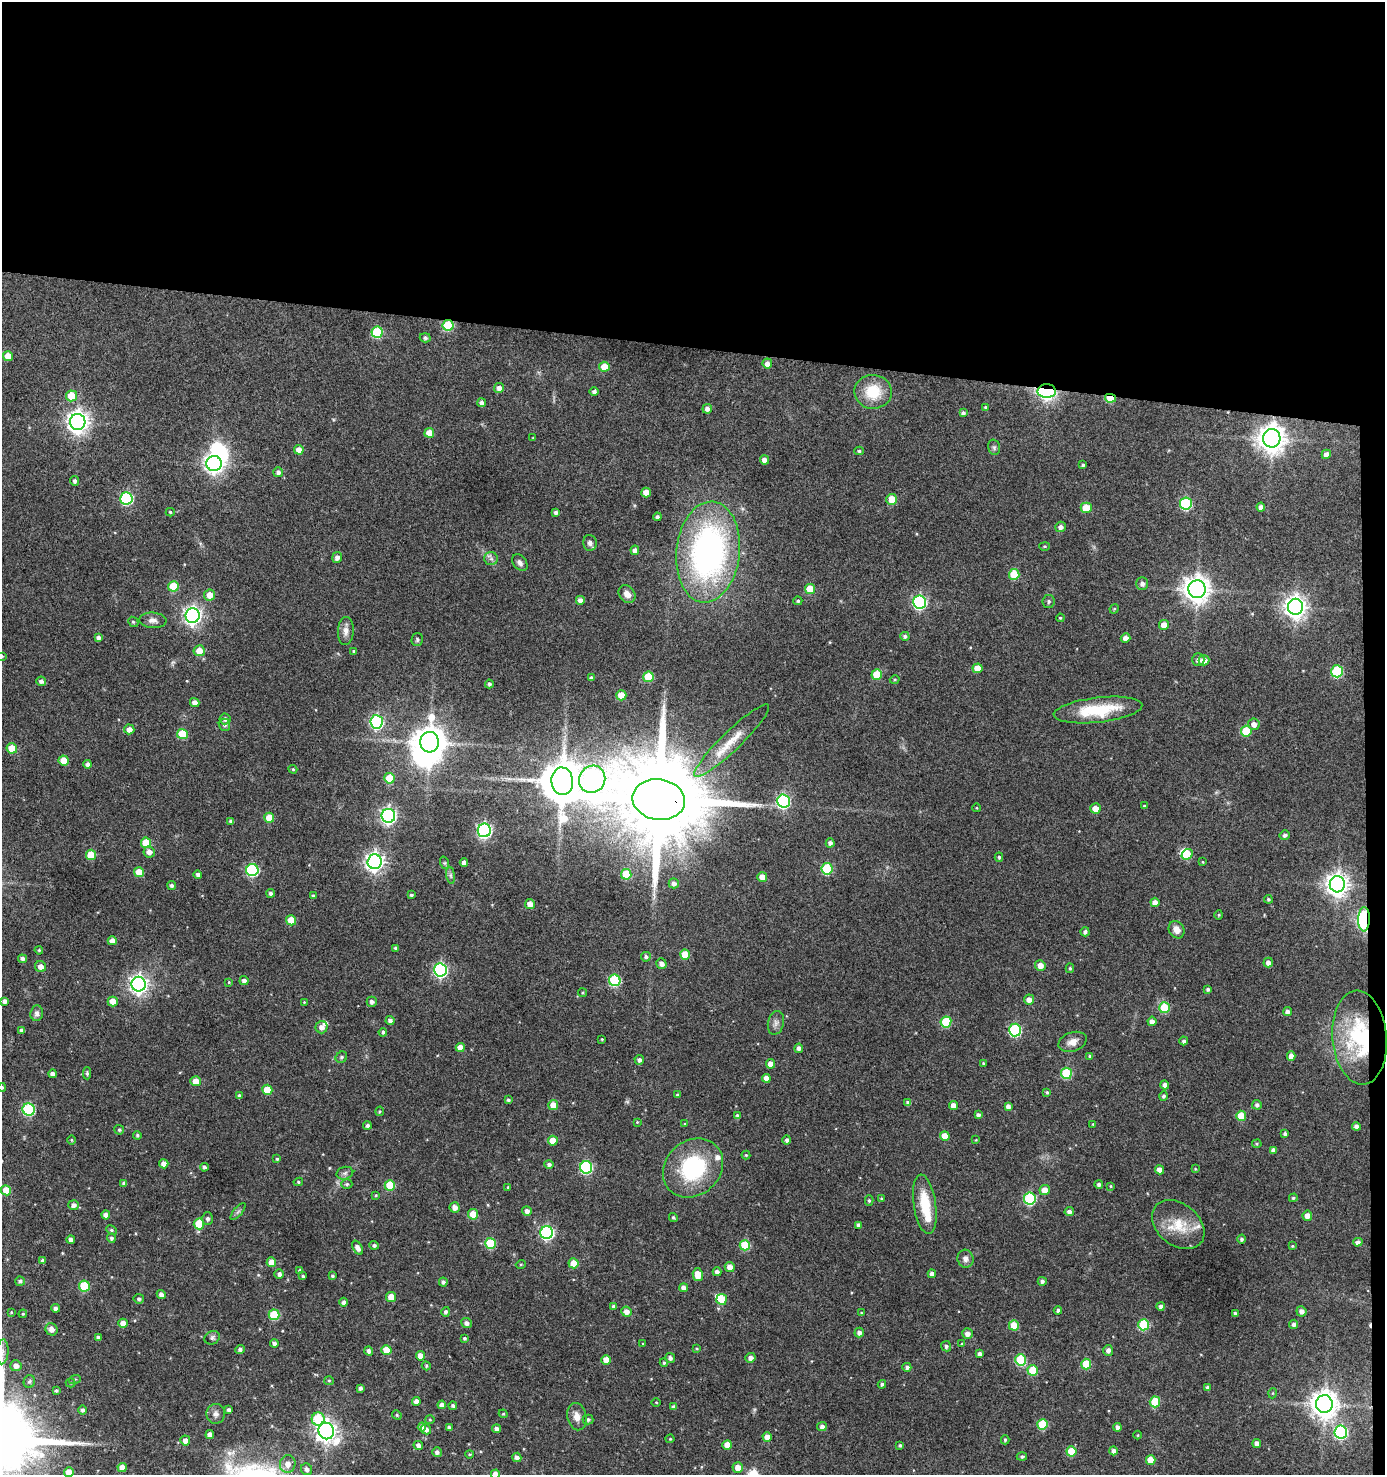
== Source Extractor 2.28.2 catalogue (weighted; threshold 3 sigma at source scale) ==
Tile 3 of 3 x 3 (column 3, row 1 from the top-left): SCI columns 2872-4254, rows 2951-4423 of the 4449 x 4424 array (HDU 1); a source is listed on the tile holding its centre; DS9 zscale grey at full resolution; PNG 1387 x 1477 px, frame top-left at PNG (2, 2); each listed source drawn as its Kron ellipse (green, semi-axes under 4 px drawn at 4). Shown black and unused: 24% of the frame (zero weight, under 3 of 5 exposures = <1% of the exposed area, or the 3 px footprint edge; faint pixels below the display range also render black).
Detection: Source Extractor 2.28.2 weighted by HDU 2 'WHT'; one run over the whole footprint, this tile lists its part. Background 0.0972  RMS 0.007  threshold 0.0317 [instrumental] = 3 sigma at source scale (4.5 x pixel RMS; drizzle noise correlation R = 1.50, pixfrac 1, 0.05/0.05 arcsec/px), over >= 5 px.
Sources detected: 411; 2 too faint to see at this stretch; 3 inside a brighter object's white glare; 1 cosmic-ray / hot-pixel residue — neither listed nor drawn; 5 inside a brighter listed object's ellipse — not listed separately; the other 400 listed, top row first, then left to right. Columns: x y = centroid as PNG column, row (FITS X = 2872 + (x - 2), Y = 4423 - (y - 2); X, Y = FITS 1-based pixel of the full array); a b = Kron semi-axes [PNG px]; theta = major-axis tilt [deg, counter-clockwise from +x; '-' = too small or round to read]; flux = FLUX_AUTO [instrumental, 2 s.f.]
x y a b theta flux
448 325 5 5 - 35
377 332 6 5 - 39
425 338 5 4 - 1.6
8 356 5 5 - 12
767 363 5 5 - 3.6
604 367 5 5 - 10
499 388 5 5 - 3.5
1047 391 9 7 0 170
594 392 5 4 - 1.9
873 392 18 17 - 23
71 396 5 5 - 16
1110 398 5 4 - 19
482 403 4 4 - 3
985 407 4 4 - 1
707 409 5 5 - 3
963 413 4 4 - 1.9
78 422 8 7 - 490
429 433 5 5 - 7.6
533 438 4 3 - 0.64
1272 438 9 8 - 830
994 447 8 5 -76 1.5
299 450 4 4 - 5.4
859 451 4 4 - 1.2
1326 454 5 4 - 4.4
765 460 4 4 - 4.4
214 463 7 7 - 350
1083 465 3 3 - 1.1
278 472 5 5 - 2.6
75 481 5 4 - 2.1
646 492 5 5 - 7.5
126 498 6 6 - 83
892 499 5 5 - 12
1186 504 6 6 - 65
1261 507 4 4 - 3
1086 508 5 5 - 15
170 512 4 3 - 1.1
556 512 4 3 - 1.9
657 517 4 4 - 2.1
1060 527 5 5 - 2.8
590 543 8 6 -83 2.7
1045 546 5 4 - 0.88
635 550 5 4 - 3.1
708 552 51 31 84 220
337 557 5 5 - 3.1
491 559 7 6 - 2.1
520 563 9 6 -50 2.4
1014 574 5 5 - 22
1142 583 6 5 - 2.7
173 586 5 5 - 21
810 589 5 5 - 17
1197 589 9 8 - 740
627 594 10 7 -53 5.1
210 595 5 5 - 7.8
580 600 4 4 - 3.6
798 601 4 4 - 1.1
1049 601 6 6 - 1.4
919 602 6 6 - 130
1295 607 8 7 - 510
1114 609 5 4 - 0.72
193 616 7 7 - 290
1060 618 4 3 - 0.74
153 620 13 8 -4 3.8
133 622 5 4 - 0.87
1164 625 5 5 - 6.7
346 631 14 8 88 4.4
905 636 4 4 - 1.5
98 638 4 4 - 2.2
1125 638 5 4 - 4.1
417 640 6 5 - 1.2
199 651 5 5 - 8.4
353 651 3 3 - 0.8
2 656 4 3 - 0.73
1198 660 6 6 - 2.6
1204 660 5 5 - 5.6
978 668 5 5 - 9.8
1337 671 6 6 - 51
877 675 5 5 - 18
648 677 5 5 - 23
591 678 3 3 - 1.6
895 680 5 4 - 0.91
41 681 5 4 - 2.5
489 684 4 4 - 1.7
621 695 5 5 - 14
195 703 5 4 - 3.7
1098 710 44 12 6 34
225 719 5 5 - 2.6
377 722 6 6 - 110
1254 724 6 5 - 3.9
224 725 6 5 - 1.9
129 729 5 5 - 4.6
1246 731 5 5 - 22
182 734 5 5 - 22
732 741 51 9 44 18
430 742 10 9 - 1300
12 748 5 5 - 16
64 760 5 5 - 9.8
88 764 4 4 - 2.9
293 769 4 4 - 0.76
389 778 5 5 - 17
592 779 14 13 - 270
562 781 14 11 -85 2700
659 800 26 20 -9 18000
783 801 6 6 - 110
1144 806 4 4 - 0.76
977 808 4 3 - 0.53
1095 808 5 5 - 6.6
388 816 7 6 - 200
269 818 5 5 - 13
231 821 4 4 - 1.9
484 830 7 6 - 150
1285 835 5 5 - 2
146 843 5 5 - 16
830 843 4 4 - 2.2
149 852 6 5 - 4.3
1187 854 6 5 - 21
91 855 5 5 - 17
999 857 4 4 - 1.1
375 862 7 7 - 340
1203 862 4 3 - 0.56
445 863 6 4 -71 0.94
464 863 4 4 - 3.4
827 869 5 5 - 38
252 870 6 6 - 82
139 872 5 5 - 12
626 874 5 5 - 22
198 875 4 4 - 2.4
451 875 8 4 -81 1.5
762 877 5 4 - 5.5
674 883 5 5 - 2.6
1337 884 8 7 - 520
172 885 4 4 - 1.9
271 893 4 4 - 2.1
411 895 4 3 - 1.4
313 896 4 4 - 1.3
1268 899 4 4 - 1.1
1155 902 4 4 - 4.4
530 904 5 5 - 5
1219 915 4 4 - 0.72
1364 919 12 6 89 110
291 920 5 5 - 15
1176 930 9 7 -58 5.5
1085 932 4 4 - 2.3
112 941 4 4 - 4
396 948 3 3 - 1.4
39 950 4 3 - 0.77
685 955 5 5 - 15
646 957 5 4 - 1.9
22 959 4 4 - 2.4
1268 962 5 4 - 3.2
661 964 5 5 - 3.1
1040 965 5 5 - 6
40 966 5 5 - 3.9
1070 968 5 4 - 1
440 970 6 6 - 130
615 980 6 5 - 58
244 981 4 4 - 2.5
229 982 4 3 - 0.6
139 984 7 7 - 320
1208 989 3 3 - 1.4
583 993 4 4 - 0.75
1029 999 5 5 - 4
5 1001 4 4 - 2.7
113 1001 5 5 - 8.1
304 1002 4 4 - 0.55
372 1002 5 5 - 2.2
1164 1008 5 5 - 27
1287 1012 5 4 - 3.1
37 1013 8 6 83 2.7
390 1021 4 4 - 2.7
1152 1021 4 4 - 3.1
946 1022 5 5 - 30
776 1023 12 8 76 3.1
322 1027 6 6 - 4.2
22 1030 4 4 - 2.4
1015 1030 6 6 - 75
383 1032 4 3 - 1.4
1360 1038 47 27 -85 65
602 1039 3 2 - 0.6
1184 1041 4 4 - 1.7
1073 1042 14 9 19 5.6
460 1047 4 4 - 5.9
799 1048 5 4 - 2.6
1090 1056 4 4 - 1.1
1291 1056 5 4 - 4.3
341 1057 6 5 - 1.4
639 1060 5 4 - 2.2
983 1063 4 3 - 0.73
771 1064 5 4 - 5.3
87 1073 6 4 -88 1.3
1066 1073 5 5 - 42
53 1074 4 4 - 3
766 1078 4 4 - 5.1
196 1081 5 5 - 7.7
1165 1085 4 4 - 2.7
2 1087 4 3 - 0.99
267 1090 5 5 - 16
1047 1092 4 3 - 0.91
677 1095 4 3 - 0.9
239 1096 4 4 - 2.2
1164 1096 4 4 - 1.5
508 1100 4 4 - 1.2
908 1103 4 4 - 2.7
553 1105 5 5 - 7.9
953 1105 4 4 - 4.9
1257 1105 5 5 - 1.7
1008 1106 4 4 - 2.6
29 1109 6 6 - 63
380 1111 5 4 - 0.79
978 1115 4 4 - 2.2
738 1116 4 4 - 2.7
1241 1116 5 5 - 15
637 1122 4 3 - 0.64
685 1124 3 3 - 0.75
1093 1124 3 3 - 0.65
367 1125 4 4 - 1.6
1356 1126 4 4 - 2.6
119 1130 5 5 - 1.1
1285 1134 4 3 - 1.7
137 1135 4 4 - 1.2
945 1136 5 5 - 8.1
71 1140 4 3 - 0.63
787 1140 5 4 - 1.9
976 1140 3 3 - 0.48
553 1141 5 5 - 9.9
1257 1144 5 4 - 0.84
1273 1150 4 4 - 2.7
746 1155 4 4 - 0.77
277 1159 4 4 - 0.85
164 1164 4 4 - 4.9
549 1164 4 4 - 1.9
204 1167 4 4 - 1.9
586 1167 6 6 - 84
693 1168 32 27 42 59
1195 1169 4 3 - 0.57
1159 1170 4 4 - 6.3
345 1173 8 6 15 2
298 1182 5 4 - 1.2
124 1183 4 4 - 2.7
347 1184 5 4 - 1.2
1099 1184 4 4 - 2.2
390 1185 5 5 - 27
1111 1186 3 3 - 0.63
508 1187 3 3 - 0.64
6 1190 5 5 - 14
1045 1190 5 5 - 7.4
376 1195 3 3 - 0.59
881 1198 4 4 - 0.62
1293 1198 4 4 - 1.1
1030 1199 6 6 - 66
869 1201 5 4 - 1.2
925 1204 30 11 -82 22
73 1205 5 5 - 3
455 1207 5 5 - 3.4
527 1211 5 5 - 3.3
238 1212 10 3 50 1.5
1069 1212 4 4 - 3.1
473 1214 5 5 - 11
106 1215 4 4 - 4.1
1307 1216 5 5 - 4.6
673 1217 4 4 - 1
208 1219 6 5 - 2
199 1224 5 5 - 22
859 1225 4 4 - 2.4
1178 1225 29 21 -39 20
111 1230 5 4 - 0.97
547 1232 6 6 - 130
111 1238 4 4 - 1.5
71 1239 4 4 - 2.5
1242 1239 4 4 - 1.5
1358 1242 4 4 - 2.8
490 1243 5 5 - 32
374 1245 5 4 - 1.5
745 1245 5 5 - 27
1292 1246 4 3 - 0.58
358 1248 8 4 -60 3.6
965 1259 9 8 - 3.2
43 1261 4 4 - 1.9
271 1262 5 4 - 8.1
574 1263 5 5 - 10
521 1264 5 3 - 0.71
730 1267 5 5 - 6
300 1270 4 3 - 1.8
717 1272 4 4 - 3
279 1274 5 4 - 2.6
932 1274 4 4 - 3.5
698 1275 6 5 - 12
303 1276 3 3 - 0.99
332 1276 4 3 - 1
20 1281 5 4 - 1.6
1042 1281 4 4 - 2
443 1282 4 4 - 2
84 1286 5 5 - 29
684 1288 4 4 - 2.9
161 1295 4 4 - 2.7
391 1297 5 5 - 9.8
139 1299 5 4 - 1.5
722 1299 5 5 - 18
343 1302 4 4 - 2.2
614 1306 4 4 - 1.9
1161 1306 4 4 - 2.4
56 1308 4 4 - 2.5
1058 1310 4 4 - 1.5
1301 1311 5 5 - 2.9
11 1312 3 3 - 0.59
446 1312 5 4 - 1.9
626 1312 5 5 - 4.3
861 1313 4 3 - 0.64
1235 1313 3 3 - 1.4
23 1314 4 4 - 0.81
274 1315 5 5 - 31
123 1323 4 4 - 5.3
466 1323 5 5 - 2.6
1294 1324 4 4 - 2.1
1014 1325 5 5 - 14
1144 1325 5 5 - 38
51 1329 6 5 - 4
859 1333 5 4 - 2.9
967 1334 5 5 - 3.9
98 1338 4 3 - 2.1
212 1338 8 6 28 1.9
464 1338 4 4 - 1.1
274 1343 4 4 - 2.6
643 1344 4 3 - 0.74
962 1344 4 4 - 0.84
946 1346 5 5 - 1.9
240 1349 5 4 - 2
697 1349 4 3 - 0.73
386 1350 5 5 - 9.3
1108 1350 5 5 - 3.1
369 1351 4 4 - 2.5
3 1352 12 6 86 3.7
980 1354 4 4 - 2.8
420 1356 4 4 - 6.1
670 1358 5 5 - 2.5
750 1358 5 4 - 2.9
606 1360 5 4 - 6.8
1020 1360 5 5 - 40
664 1363 4 3 - 1.2
1086 1364 5 5 - 22
16 1366 6 5 - 3.6
426 1366 5 4 - 0.84
907 1367 4 4 - 2.3
1033 1370 5 5 - 19
75 1379 6 4 18 0.83
29 1381 6 5 - 1.3
329 1381 5 4 - 0.86
71 1383 5 4 - 0.84
882 1384 4 4 - 1.6
360 1388 4 3 - 1.8
1208 1388 4 4 - 2.2
56 1391 4 3 - 1.1
1273 1393 5 3 - 0.58
416 1401 4 4 - 3.1
656 1402 5 3 - 0.64
1155 1402 5 5 - 24
1324 1404 9 8 - 820
442 1405 4 4 - 3.9
453 1406 4 4 - 1.6
674 1407 4 3 - 1.8
82 1410 4 4 - 1.8
229 1410 4 4 - 2.2
216 1414 10 9 - 3.3
503 1414 4 4 - 0.68
397 1415 5 4 - 0.9
577 1417 14 9 -79 5.9
318 1419 6 6 - 38
430 1419 5 3 - 0.71
588 1419 5 5 - 1.6
1042 1424 5 5 - 28
422 1427 4 4 - 3.2
449 1427 4 3 - 1.5
822 1427 5 4 - 2.8
1117 1427 4 4 - 2.7
426 1429 5 5 - 2.8
497 1429 4 4 - 2.8
326 1431 8 7 - 400
1341 1432 6 6 - 110
210 1435 4 4 - 4.2
1138 1435 4 3 - 0.59
767 1437 5 4 - 4.5
670 1439 4 4 - 0.73
185 1440 5 5 - 3.9
1005 1440 4 4 - 1.1
1257 1444 4 4 - 4
418 1445 5 4 - 2.7
727 1445 5 4 - 7.2
900 1445 4 4 - 1.1
1071 1451 5 5 - 17
1114 1451 4 4 - 2.5
437 1452 5 4 - 2.2
470 1454 4 3 - 0.87
517 1457 4 4 - 2.7
1022 1457 5 4 - 1.5
1151 1460 5 5 - 11
288 1464 9 7 75 5.2
122 1467 4 4 - 6.2
738 1468 5 5 - 6.3
307 1469 6 5 - 2.4
69 1472 5 4 - 7.1
495 1474 4 4 - 4.3
Overlapping masked pixels (flux is a lower limit): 6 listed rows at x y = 448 325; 1047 391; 1110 398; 659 800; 1364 919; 1360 1038
Isophote crosses this tile's border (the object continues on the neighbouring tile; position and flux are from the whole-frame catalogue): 4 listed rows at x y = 2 656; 2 1087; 69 1472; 495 1474